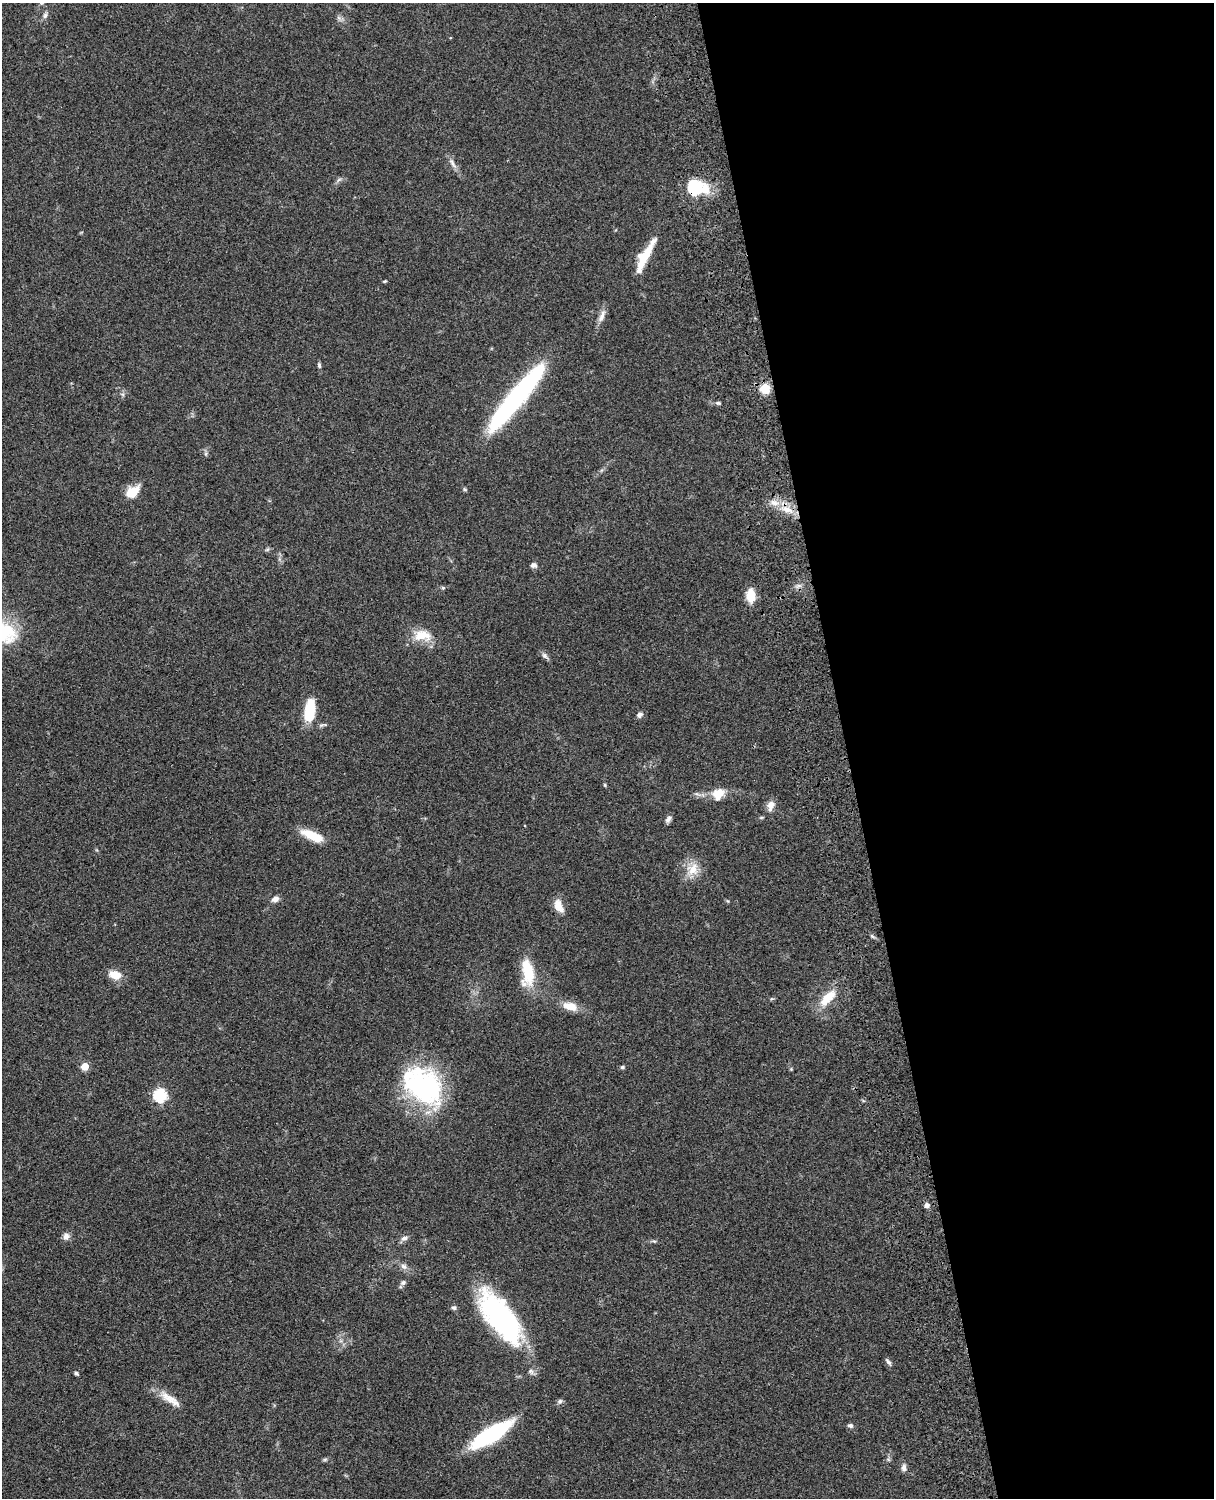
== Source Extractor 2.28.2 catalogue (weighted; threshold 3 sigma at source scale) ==
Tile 8 of 4 x 3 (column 4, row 2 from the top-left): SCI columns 3759-4970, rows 1773-3268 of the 5089 x 4927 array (HDU 1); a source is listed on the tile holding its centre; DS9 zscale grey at full resolution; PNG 1216 x 1500 px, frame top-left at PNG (2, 3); no overlay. Shown black and unused: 30% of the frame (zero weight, under 3 of 4 exposures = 6% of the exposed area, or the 3 px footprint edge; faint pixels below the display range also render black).
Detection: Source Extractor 2.28.2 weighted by HDU 2 'WHT'; one run over the whole footprint, this tile lists its part. Background 0.0759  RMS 0.0057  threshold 0.0257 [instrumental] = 3 sigma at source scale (4.5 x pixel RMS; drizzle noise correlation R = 1.50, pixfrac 1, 0.05/0.05 arcsec/px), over >= 5 px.
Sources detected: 64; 6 inside a brighter listed object's ellipse — not listed separately; the other 58 listed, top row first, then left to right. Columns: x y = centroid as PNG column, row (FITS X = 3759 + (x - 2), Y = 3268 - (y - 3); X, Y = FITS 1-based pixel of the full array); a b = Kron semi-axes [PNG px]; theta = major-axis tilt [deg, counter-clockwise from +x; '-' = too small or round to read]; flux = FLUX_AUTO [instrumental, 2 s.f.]
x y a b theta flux
41 3 5 5 - 0.83
45 15 10 5 74 1.7
339 18 7 4 -71 1.2
452 163 17 6 -58 3
695 187 9 7 -6 82
644 257 33 10 61 14
385 281 5 3 - 0.58
602 316 20 7 66 3.8
319 365 7 5 -86 1.1
765 388 5 5 - 31
516 398 75 13 51 120
718 403 6 5 - 0.99
206 454 6 4 -72 0.92
464 489 6 4 -71 0.71
132 492 17 11 38 9.4
787 509 17 8 -15 7.4
267 550 6 4 20 0.87
533 565 8 6 -6 1.9
443 588 5 4 - 0.79
751 595 11 8 -88 13
5 632 33 24 -39 29
422 635 26 15 -4 11
545 656 10 6 -42 1.9
310 711 24 10 83 19
639 715 8 6 27 1.9
605 785 6 3 -72 0.57
718 793 18 11 10 8.1
771 805 10 9 - 4
668 819 9 5 54 2
312 836 25 9 -24 14
693 869 19 16 63 9.3
275 899 9 7 31 2.8
559 906 19 10 -64 5.6
872 936 7 4 -37 0.98
528 972 33 14 -87 20
115 975 14 9 -15 7.3
828 998 28 12 46 12
570 1006 17 9 -13 8.2
85 1066 5 5 - 13
622 1067 6 5 - 0.94
423 1086 49 36 -47 84
160 1095 6 6 - 69
927 1205 5 5 - 2.8
66 1236 9 8 - 2.7
404 1238 10 6 23 2.1
404 1266 10 7 -43 2.3
403 1283 8 6 27 1.4
454 1308 7 6 - 1.2
501 1317 59 23 -54 110
888 1362 10 4 -52 1.4
76 1373 5 4 - 1
169 1398 28 11 -30 8.4
560 1401 8 6 16 1.2
850 1425 7 5 -19 1.4
491 1434 41 12 32 65
888 1459 6 4 -19 0.8
325 1460 6 4 1 0.86
904 1468 10 6 85 2
Overlapping masked pixels (flux is a lower limit): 2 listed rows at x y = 695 187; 787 509
Isophote crosses this tile's border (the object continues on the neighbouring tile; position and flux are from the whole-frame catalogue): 2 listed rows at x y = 41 3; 5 632